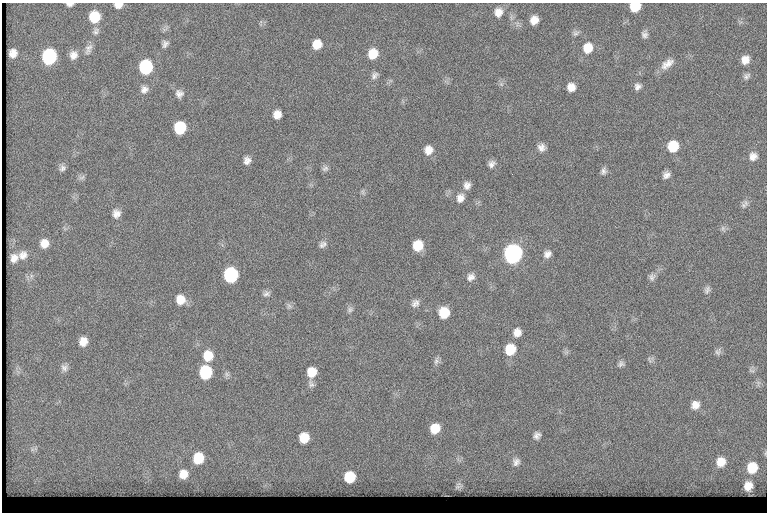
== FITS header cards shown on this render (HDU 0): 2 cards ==
NAXIS1  =                  765
NAXIS2  =                  510

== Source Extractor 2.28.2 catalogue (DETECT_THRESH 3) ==
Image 765 x 510 px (HDU 0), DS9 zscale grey, 1 PNG px = 1 image px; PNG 769 x 514 px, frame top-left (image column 1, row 510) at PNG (2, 3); no overlay
Background 128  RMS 6.8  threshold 20.5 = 3 sigma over >= 5 px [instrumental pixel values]
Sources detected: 91; all 91 listed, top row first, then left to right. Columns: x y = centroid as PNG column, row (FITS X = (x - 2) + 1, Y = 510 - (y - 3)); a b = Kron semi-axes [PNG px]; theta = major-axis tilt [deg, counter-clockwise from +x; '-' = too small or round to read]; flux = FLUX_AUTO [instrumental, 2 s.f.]
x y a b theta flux
69 4 6 3 0 1600
118 5 8 6 4 3200
635 6 9 7 20 12000
498 12 11 9 83 4100
94 17 11 9 85 13000
534 20 8 7 - 4300
96 31 11 8 68 2000
576 33 9 6 21 1400
645 34 8 6 85 1800
165 44 9 7 67 1700
317 44 10 9 - 6300
588 48 12 11 - 7200
88 49 15 8 68 2600
13 53 8 7 - 3600
373 54 10 9 - 8200
73 55 11 10 - 3300
49 57 11 9 75 56000
745 60 10 9 - 4000
667 64 19 9 37 4500
146 67 10 9 - 39000
374 75 11 8 47 1900
747 76 10 7 42 1600
501 84 6 5 - 970
638 86 8 8 - 2000
571 87 8 8 - 4000
144 89 10 9 - 2600
179 94 10 10 - 2500
277 114 8 7 - 3900
180 128 10 9 - 20000
673 146 10 9 - 12000
541 147 9 9 - 2600
428 150 10 9 - 4100
753 156 10 9 - 3000
247 160 9 8 - 2500
491 164 9 7 60 2000
62 168 9 7 44 1700
325 168 9 7 25 1400
603 171 9 7 70 1600
666 175 7 6 - 2300
82 177 10 5 15 1300
467 185 9 8 - 2600
363 192 9 4 82 900
460 198 11 10 - 3300
743 205 8 7 - 1400
116 214 11 10 - 3300
723 228 9 5 -69 1200
44 243 9 9 - 4300
321 245 10 7 -61 1600
418 245 9 8 - 8900
513 254 10 10 - 180000
547 254 9 8 - 2500
23 255 13 11 32 3600
14 258 8 6 81 3100
231 275 10 9 - 52000
31 276 7 4 72 940
471 277 11 9 52 2500
652 277 10 8 64 1800
707 290 11 7 70 1700
266 294 9 7 15 1600
180 300 11 10 - 6000
415 303 10 9 - 2300
289 306 8 6 -63 1200
350 310 8 7 - 1400
444 313 10 9 - 10000
517 332 10 9 - 3700
83 341 10 9 - 4300
510 349 11 10 - 11000
718 352 10 8 50 1600
208 356 11 10 - 8300
649 360 11 4 -51 980
436 361 11 6 72 1500
621 364 9 7 32 1400
64 368 10 9 - 2000
751 370 9 5 -14 1100
205 372 10 9 - 26000
312 372 10 9 - 6700
227 374 8 6 87 1200
311 384 11 7 -66 1600
695 405 10 10 - 3700
435 428 11 9 49 7900
537 435 9 8 - 2100
304 438 10 9 - 8100
32 449 9 6 7 1500
198 458 13 11 68 12000
516 462 13 11 84 3400
721 462 12 12 - 6500
752 468 13 11 62 11000
183 474 13 13 - 6500
350 477 12 11 - 14000
748 486 9 8 - 5000
458 487 14 7 17 1900
At the frame edge (FLAGS 8, measured only in part): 3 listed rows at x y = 69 4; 118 5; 635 6